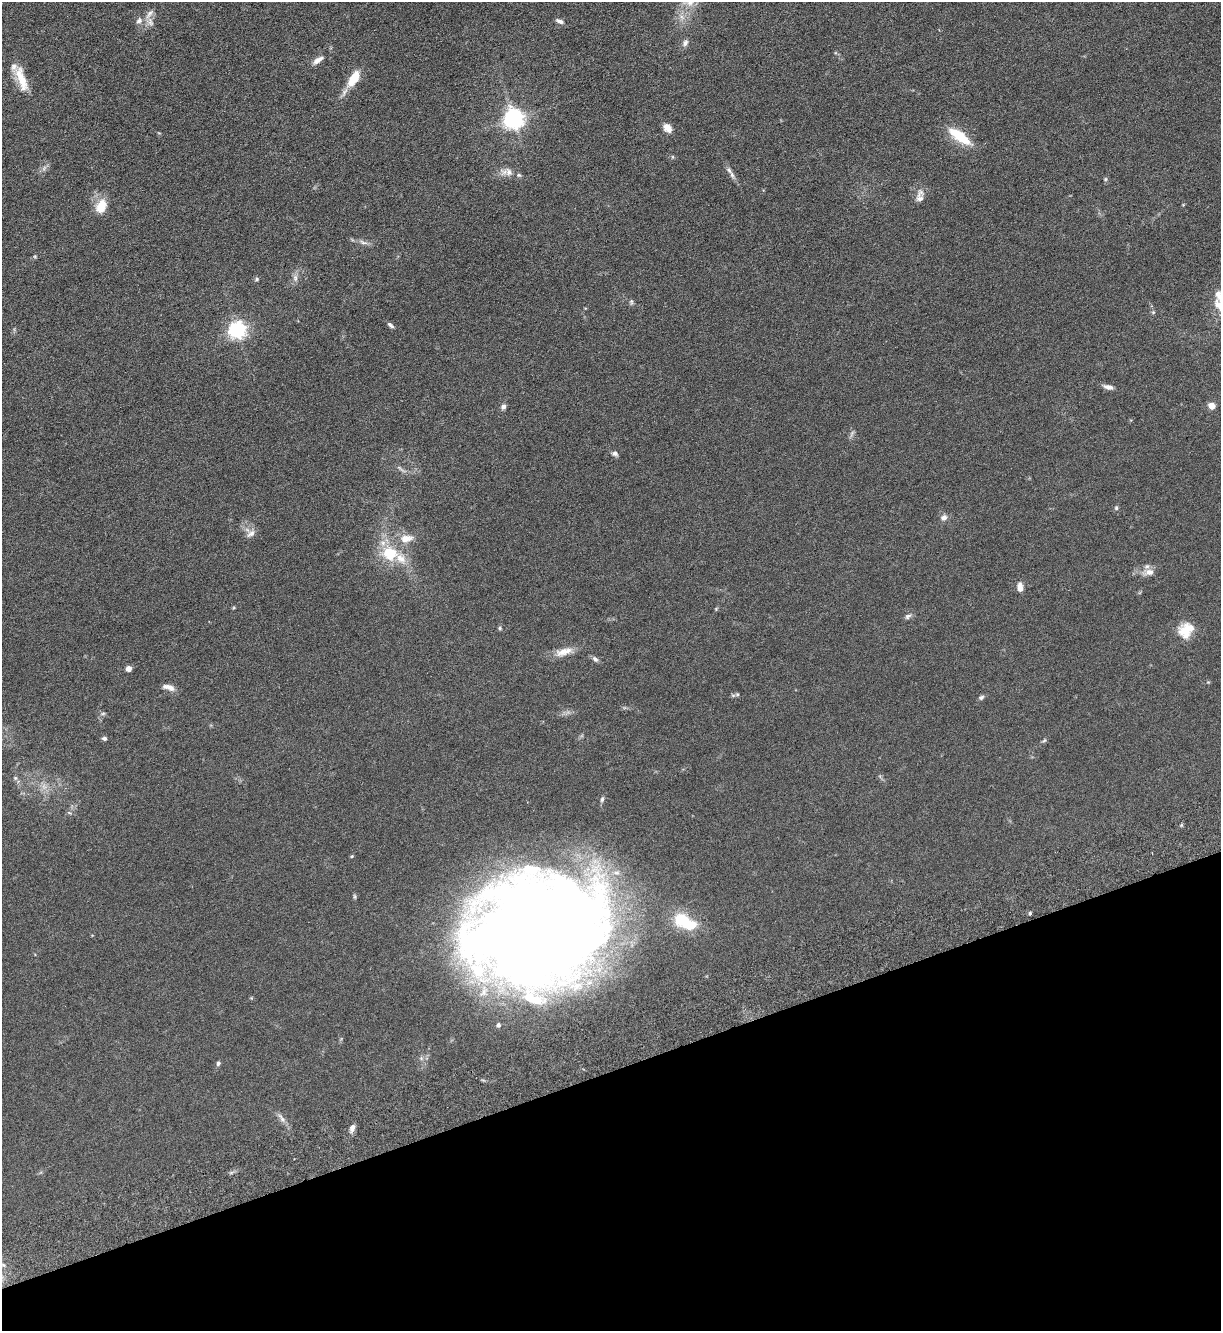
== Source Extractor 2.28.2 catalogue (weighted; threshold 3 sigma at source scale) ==
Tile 14 of 4 x 4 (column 2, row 4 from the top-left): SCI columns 1398-2616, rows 81-1409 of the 5361 x 5481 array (HDU 1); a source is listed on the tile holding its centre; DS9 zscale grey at full resolution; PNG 1223 x 1333 px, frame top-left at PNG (2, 2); no overlay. Shown black and unused: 20% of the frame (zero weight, under 3 of 6 exposures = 3% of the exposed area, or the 3 px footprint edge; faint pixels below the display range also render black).
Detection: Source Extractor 2.28.2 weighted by HDU 2 'WHT'; one run over the whole footprint, this tile lists its part. Background 0.0665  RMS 0.0058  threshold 0.0236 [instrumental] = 3 sigma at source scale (4.09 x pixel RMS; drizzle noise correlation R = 1.36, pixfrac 0.8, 0.05/0.05 arcsec/px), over >= 5 px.
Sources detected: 70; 3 too faint to see at this stretch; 2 inside a brighter object's white glare — not listed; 7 inside a brighter listed object's ellipse — not listed separately; the other 58 listed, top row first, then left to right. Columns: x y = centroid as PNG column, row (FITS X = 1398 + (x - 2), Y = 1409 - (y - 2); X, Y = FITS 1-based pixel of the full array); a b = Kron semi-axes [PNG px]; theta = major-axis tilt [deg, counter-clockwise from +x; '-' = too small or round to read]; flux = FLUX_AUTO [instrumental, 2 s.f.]
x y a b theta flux
149 14 16 6 54 2.9
559 21 11 5 -26 1.8
685 43 9 7 58 1.9
318 60 15 7 32 3.2
354 78 22 10 58 11
22 79 30 9 -69 13
514 118 7 7 - 310
667 128 10 8 -48 4.1
959 136 28 10 -36 16
508 172 12 9 -72 3.1
519 175 7 5 -20 0.91
732 175 9 5 -70 1.6
1105 179 5 5 - 0.73
920 196 18 9 83 3.8
101 207 17 12 68 9.3
363 242 13 5 -16 2.2
295 278 10 6 88 2
257 279 5 5 - 0.77
631 302 8 4 -82 0.86
1219 305 15 10 -53 5.2
1153 312 6 4 -45 0.67
391 325 9 4 -40 1.2
237 330 6 6 - 200
1108 387 13 6 -14 2.4
1212 406 5 4 - 9.8
503 407 7 6 - 1.5
615 453 8 6 -24 1.4
401 469 19 3 -38 1.5
1116 508 6 5 - 0.88
944 517 9 8 - 2.2
251 534 14 7 37 2.5
406 538 18 11 9 6.8
390 554 11 10 - 18
401 558 17 11 -51 7.2
1149 572 17 9 9 4.4
1020 587 9 6 -81 4.2
908 616 10 6 35 1.4
500 628 5 4 - 0.7
1185 631 19 16 -80 8.9
564 652 26 9 18 6.3
595 659 8 6 -43 1.4
129 668 4 4 - 4.7
169 687 15 6 -16 3.4
737 694 7 5 69 0.91
981 697 8 5 32 1.1
103 713 6 4 1 0.76
104 738 6 5 - 1.1
1044 740 6 5 - 0.72
15 778 6 5 - 0.87
602 799 7 5 73 1
352 856 5 4 - 0.56
1030 913 4 3 - 0.72
682 919 16 15 - 16
536 928 116 80 11 1200
498 1025 5 5 - 1
218 1063 5 4 - 1.2
281 1118 17 6 -56 2.6
352 1128 10 6 69 2.3
Isophote crosses this tile's border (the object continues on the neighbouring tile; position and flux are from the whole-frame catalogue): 1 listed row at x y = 1219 305